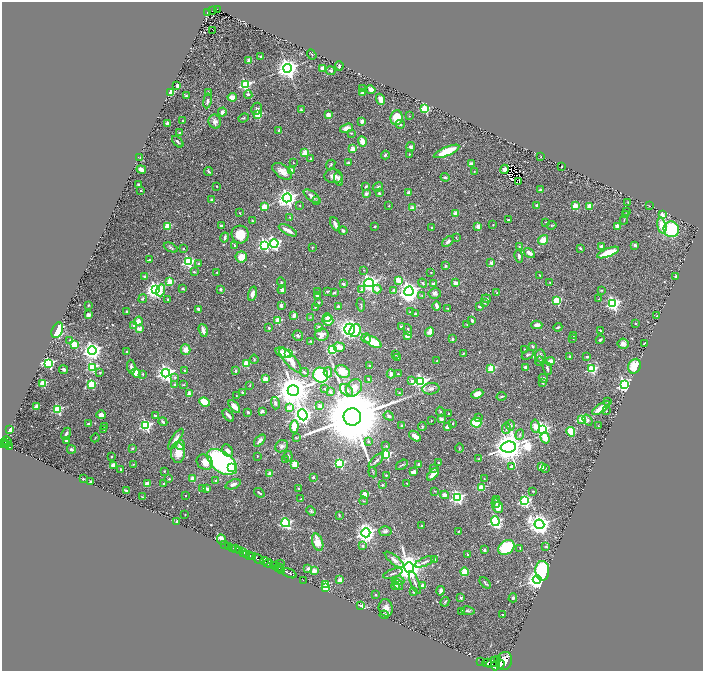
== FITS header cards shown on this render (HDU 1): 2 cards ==
NAXIS1  =                 1401
NAXIS2  =                 1338

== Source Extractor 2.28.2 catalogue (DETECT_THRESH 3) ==
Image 1401 x 1338 px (HDU 1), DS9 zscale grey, zoomed out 1/2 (1 PNG px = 2 x 2 image px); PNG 705 x 673 px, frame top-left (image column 1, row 1338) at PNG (2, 2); each listed source drawn as its Kron ellipse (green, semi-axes under 4 px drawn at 4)
Background 1.02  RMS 0.031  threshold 0.0928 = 3 sigma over >= 5 px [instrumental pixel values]
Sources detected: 619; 28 cannot appear on this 1/2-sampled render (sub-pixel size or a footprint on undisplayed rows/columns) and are neither listed nor drawn; of the other 591, the 500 brightest by FLUX_AUTO listed and drawn (91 fainter detections omitted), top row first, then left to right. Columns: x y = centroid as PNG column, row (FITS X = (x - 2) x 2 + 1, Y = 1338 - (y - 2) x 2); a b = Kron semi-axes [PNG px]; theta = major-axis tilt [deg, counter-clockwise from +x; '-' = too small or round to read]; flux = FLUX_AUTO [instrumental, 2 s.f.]
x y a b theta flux
217 9 3 2 - 85
213 11 4 2 - 100
208 13 4 3 - 160
213 30 2 1 - 22
312 54 5 2 - 5.3
261 57 3 3 - 13
249 60 4 3 - 40
339 66 4 3 - 15
288 68 4 4 - 4900
323 68 2 2 - 130
331 71 5 3 - 11
245 84 4 3 - 780
177 86 4 3 - 9.4
363 88 2 2 - 4.8
371 90 4 3 - 48
208 92 2 2 - 5.2
170 93 4 3 - 110
362 93 4 3 - 18
248 94 4 3 - 12
186 96 3 2 - 6.2
232 97 4 3 - 44
381 99 6 4 -69 34
207 101 7 3 81 20
257 109 6 5 - 16
425 109 3 3 - 460
301 110 4 3 - 7.8
222 112 4 3 - 26
258 114 3 3 - 280
328 115 3 3 - 41
409 116 2 2 - 3.3
243 118 5 4 - 8.5
397 118 7 6 - 160
183 121 2 2 - 7.6
362 121 4 3 - 29
215 122 7 6 - 26
168 123 3 3 - 28
400 124 4 3 - 10
346 128 7 4 19 27
279 130 4 2 - 6.9
179 133 2 2 - 6.8
351 133 3 2 - 4.4
178 142 7 3 -45 12
362 142 5 3 - 68
411 146 4 3 - 14
353 149 2 2 - 130
447 151 14 4 23 200
305 153 3 2 - 170
409 154 3 2 - 4.2
385 155 4 3 - 9.1
541 156 2 1 - 3.7
140 157 4 3 - 5.2
310 159 3 2 - 7.9
293 163 2 2 - 4.3
348 163 3 2 - 11
471 164 4 3 - 35
331 165 5 3 - 8.2
561 167 2 2 - 12
141 169 5 3 - 22
505 169 4 3 - 39
291 170 2 2 - 97
209 171 5 3 - 9.2
282 171 11 6 -35 55
474 171 2 2 - 4.5
333 176 9 7 -6 39
445 177 4 3 - 12
339 179 7 4 -73 24
519 182 2 1 - 5.1
138 185 3 2 - 6
217 186 2 2 - 3.8
366 186 3 2 - 5.3
378 187 5 4 - 15
540 190 4 3 - 12
141 191 2 2 - 12
408 192 3 3 - 16
379 193 4 3 - 11
366 194 2 2 - 66
312 196 9 4 -38 30
287 198 4 4 - 3100
211 200 3 3 - 7.3
316 201 4 3 - 6.3
628 202 2 2 - 4.1
300 205 2 2 - 4.3
537 205 3 3 - 11
389 206 3 2 - 3.8
575 206 3 2 - 150
589 206 2 2 - 95
649 206 4 2 - 3.7
264 207 3 3 - 200
413 208 2 2 - 88
627 211 3 2 - 3.8
240 213 3 2 - 5
455 213 3 3 - 50
625 214 4 3 - 11
662 215 3 2 - 110
290 217 3 3 - 4.6
509 220 3 2 - 9.4
624 220 5 2 - 4.5
252 221 3 3 - 5.9
546 222 2 2 - 8.4
335 224 7 3 -66 23
493 225 2 2 - 3.3
552 225 4 2 - 4
168 226 3 3 - 190
221 226 2 2 - 33
375 226 2 2 - 5.9
478 226 2 2 - 90
618 226 3 3 - 52
662 226 8 4 -77 97
431 228 2 2 - 3.6
671 229 8 7 - 320
288 230 10 3 -28 41
343 231 4 3 - 10
240 234 9 8 - 110
225 237 5 3 - 15
456 238 3 3 - 3.3
543 240 5 4 - 62
448 242 6 4 40 16
274 243 4 4 - 1100
234 245 3 2 - 6.5
265 245 4 3 - 950
635 245 4 3 - 12
519 246 4 3 - 5.1
601 246 4 3 - 19
312 247 3 2 - 3.4
171 248 7 4 -25 13
580 248 3 2 - 9.6
183 249 2 2 - 6.2
608 252 11 3 21 200
529 253 6 3 -34 32
519 256 6 3 -77 16
241 257 6 5 - 65
149 260 3 2 - 11
188 262 4 3 - 970
491 263 2 2 - 55
199 264 3 3 - 5.4
446 266 4 3 - 6.9
364 270 3 2 - 3.2
194 272 2 2 - 9.4
217 272 2 2 - 6.4
431 272 2 2 - 4.8
539 275 3 2 - 3.5
144 276 4 3 - 10
676 276 4 2 - 8.8
398 280 4 3 - 70
170 282 3 3 - 170
281 282 5 3 - 6.4
369 283 4 4 - 2800
423 283 5 4 - 12
456 283 2 2 - 110
550 283 2 2 - 3.6
343 284 3 2 - 16
433 284 2 2 - 36
182 289 3 3 - 5.6
220 289 2 2 - 26
377 289 4 3 - 40
155 290 4 4 - 2900
161 290 6 3 74 73
282 290 4 4 - 18
361 290 2 2 - 14
394 290 3 3 - 10
601 290 4 3 - 5.7
327 291 2 2 - 9.3
409 291 5 4 - 4700
317 292 2 2 - 26
334 292 3 2 - 7.2
435 293 6 5 - 17
497 293 4 3 - 4.9
252 294 7 4 74 36
317 295 4 3 - 17
422 295 3 2 - 3.9
143 299 4 3 - 8.9
486 299 5 3 - 18
599 299 3 2 - 5.9
168 300 3 2 - 8.4
557 300 3 3 - 320
319 303 3 2 - 6.9
484 303 4 3 - 6.5
613 303 4 4 - 1300
89 305 3 2 - 5.3
361 305 7 3 -83 6.6
281 306 3 3 - 19
338 306 2 2 - 31
437 306 4 2 - 35
480 306 3 3 - 15
315 307 2 2 - 6.1
448 308 2 2 - 5.2
198 309 3 2 - 28
126 312 2 2 - 5.9
410 312 3 2 - 5.3
415 314 3 3 - 8.9
89 315 2 2 - 88
294 315 4 2 - 41
657 316 2 2 - 7.4
310 317 3 3 - 4.1
327 317 4 3 - 31
328 320 5 5 - 62
472 320 4 2 - 16
138 321 5 4 - 48
278 321 3 3 - 240
635 324 2 2 - 13
134 325 4 3 - 14
467 325 3 3 - 5.3
537 325 5 3 - 35
319 327 2 2 - 68
402 327 4 2 - 15
558 327 4 2 - 10
269 328 2 2 - 20
139 329 2 2 - 99
350 329 5 5 - 1500
57 330 8 5 67 370
203 330 7 3 -73 38
355 330 7 5 66 130
408 330 6 3 -71 8.5
600 330 4 2 - 4.8
429 332 5 4 - 69
322 335 7 6 - 43
298 336 5 5 - 11
407 336 3 3 - 39
573 336 3 2 - 3.6
366 338 5 4 - 16
573 338 3 2 - 4.2
452 339 2 2 - 31
70 340 3 2 - 12
600 340 4 3 - 11
311 341 3 2 - 7.8
373 342 9 4 -30 170
644 343 3 2 - 3.3
74 344 3 3 - 270
623 344 6 5 - 21
532 346 4 2 - 7.3
339 347 6 4 -18 58
332 349 3 3 - 360
524 349 2 1 - 3.3
92 350 4 4 - 3300
186 350 5 4 - 50
127 352 2 2 - 21
283 353 8 5 -21 46
289 353 3 3 - 490
463 353 3 2 - 5.5
396 354 2 2 - 3.9
528 355 6 3 29 9.7
540 356 6 5 - 20
569 356 2 2 - 10
398 357 2 2 - 4.2
587 357 3 3 - 9.2
254 359 4 3 - 5.1
290 360 15 5 -49 110
437 361 2 2 - 3.3
539 361 4 3 - 7.4
550 361 5 4 - 28
49 363 4 3 - 800
246 363 3 3 - 270
370 366 2 2 - 22
634 366 7 6 - 120
92 367 3 3 - 520
131 367 7 3 -84 15
526 367 3 3 - 17
491 368 3 3 - 280
64 369 4 3 - 15
547 369 7 3 -73 17
591 369 3 3 - 520
185 371 2 2 - 49
236 371 2 2 - 20
343 371 7 5 -30 88
100 372 2 2 - 7.4
304 372 4 2 - 9.9
328 372 5 4 - 21
136 373 5 4 - 72
166 373 4 4 - 2600
143 374 3 3 - 5.4
391 374 4 4 - 18
398 374 2 2 - 9.1
321 375 8 7 - 450
175 377 3 2 - 14
543 378 5 3 - 12
265 379 2 2 - 130
368 379 3 2 - 10
412 381 2 2 - 27
421 381 4 4 - 1300
43 383 3 3 - 310
542 383 2 2 - 7.3
91 384 3 3 - 330
175 385 3 3 - 8.7
183 385 3 3 - 5.4
250 385 3 3 - 4.6
624 385 4 4 - 1400
325 388 2 2 - 9.3
354 388 9 7 56 65
431 389 8 5 7 22
293 390 5 5 - 18000
347 390 7 5 -43 26
330 391 2 2 - 25
242 392 2 2 - 7.8
189 393 2 2 - 89
399 393 2 2 - 9.7
477 394 6 4 23 56
236 396 2 2 - 3.4
502 396 5 3 - 12
607 401 4 3 - 5
204 402 5 4 - 130
275 403 6 4 -73 17
37 406 2 2 - 110
234 406 7 4 -50 53
320 406 2 2 - 72
289 407 4 2 - 79
601 408 10 4 34 100
58 409 3 3 - 550
262 411 3 3 - 21
606 411 2 2 - 5.1
248 412 3 2 - 9.4
440 412 5 4 - 7
448 414 2 2 - 15
101 415 5 3 - 35
228 415 7 2 -51 22
303 415 5 4 - 2800
156 416 2 2 - 58
389 416 5 4 - 16
352 417 9 8 - 90000
479 417 3 3 - 6.1
441 419 3 2 - 27
582 419 3 3 - 230
431 420 2 2 - 3.8
588 420 6 4 -53 17
163 422 4 3 - 9.4
476 422 5 5 - 160
453 423 3 2 - 5.4
88 424 2 2 - 30
146 425 4 3 - 890
401 425 3 2 - 5
510 425 5 4 - 11
105 426 3 3 - 5
535 426 7 4 -83 58
598 426 3 3 - 4.7
294 427 6 4 85 110
422 427 4 3 - 5.3
447 427 4 3 - 23
506 428 6 3 81 10
9 429 3 2 - 110
542 429 4 3 - 1500
104 430 4 2 - 5.9
571 432 5 4 - 190
66 434 6 3 63 17
520 434 5 3 - 9.4
415 436 6 3 -39 51
95 438 4 2 - 3.9
296 438 4 3 - 5
545 438 6 4 -72 95
176 439 12 3 56 36
67 440 4 4 - 19
7 441 5 2 - 400
260 441 7 3 48 23
368 441 3 3 - 12
5 442 2 1 - 140
3 443 2 2 - 570
7 445 4 2 - 230
180 445 5 4 - 28
282 446 7 5 41 19
386 446 3 3 - 5.1
9 447 2 1 - 85
508 447 8 5 4 14000
132 448 2 2 - 26
459 448 4 3 - 4.3
71 449 4 3 - 18
227 451 6 5 - 38
178 453 10 7 -89 93
386 454 3 3 - 550
257 456 3 2 - 3.2
288 456 5 3 - 10
112 457 3 2 - 5.2
479 459 2 2 - 8.4
285 460 3 2 - 3.9
376 461 10 3 44 20
205 462 8 7 - 77
222 462 17 10 -37 1300
340 463 3 3 - 490
439 463 3 2 - 8.9
133 464 4 2 - 3.7
295 464 3 2 - 190
419 464 2 2 - 58
113 465 3 3 - 57
402 465 6 2 35 7.7
511 466 3 3 - 15
542 467 2 2 - 140
231 468 3 3 - 170
545 468 2 2 - 5
433 469 2 2 - 7.1
121 470 4 2 - 6.6
164 471 2 2 - 4.1
373 472 5 1 - 5
413 472 4 3 - 31
270 473 2 2 - 69
433 474 7 3 45 43
386 475 2 2 - 6.5
313 477 2 2 - 23
83 479 3 2 - 4.6
169 479 2 2 - 8.6
193 479 2 2 - 140
484 479 2 2 - 3.5
215 480 2 2 - 11
91 481 2 2 - 43
164 483 2 2 - 5.2
407 483 2 1 - 3.9
147 484 4 3 - 44
233 484 8 4 21 22
382 485 3 3 - 7
481 488 3 3 - 210
203 489 3 2 - 16
207 489 2 2 - 88
298 489 2 2 - 4.6
126 491 4 2 - 9.1
435 491 3 2 - 3.4
533 491 3 2 - 4
259 493 6 2 -37 8.9
364 495 3 3 - 160
445 495 4 4 - 30
185 496 2 1 - 5.5
142 497 4 2 - 4.6
457 497 4 4 - 1200
301 499 4 3 - 8
496 499 3 3 - 6.1
364 501 4 2 - 4.9
525 501 4 3 - 980
496 503 4 3 - 14
498 507 6 5 - 45
311 511 5 4 - 8.5
185 514 2 1 - 3.7
339 515 4 3 - 6.2
177 521 2 2 - 27
495 521 5 4 - 1000
286 523 4 4 - 740
539 524 5 4 - 5100
422 526 3 2 - 5.9
385 531 6 5 - 17
458 531 2 2 - 6.7
366 533 4 4 - 4000
222 540 5 3 - 37
318 542 9 5 -71 94
224 544 3 1 - 20
228 546 2 1 - 15
363 546 2 2 - 19
506 547 9 6 36 440
546 547 4 3 - 6.9
233 548 2 1 - 26
520 548 3 2 - 5.6
235 549 2 1 - 48
484 550 2 2 - 32
239 551 2 2 - 270
244 553 4 3 - 700
247 554 3 2 - 1000
468 554 3 2 - 8.7
249 555 2 2 - 990
252 556 3 2 - 700
258 559 6 3 -35 3400
435 559 3 3 - 6
394 560 12 4 -39 30
264 561 4 3 - 1100
425 562 11 3 22 17
268 563 5 4 - 800
281 564 3 2 - 5.3
273 566 3 1 - 95
276 566 3 2 - 490
278 567 4 2 - 750
409 567 5 5 - 10000
308 569 2 2 - 58
282 570 3 2 - 690
314 571 2 2 - 110
542 571 10 7 -89 390
465 572 4 4 - 97
289 573 8 2 -26 1300
393 573 10 3 19 12
303 580 2 1 - 27
340 580 2 2 - 83
537 580 4 4 - 4600
398 581 6 4 -2 22
415 583 12 3 -69 17
485 583 7 2 -45 8.7
325 584 3 3 - 200
398 584 6 4 -52 25
423 585 4 3 - 38
395 586 4 3 - 11
326 588 3 3 - 130
440 591 5 3 - 20
413 592 3 2 - 8.4
375 595 2 2 - 14
461 598 2 2 - 28
513 598 4 4 - 8.5
445 602 5 3 - 6.2
361 606 3 2 - 110
386 608 8 7 - 44
461 611 4 3 - 7.6
468 611 6 4 -9 12
384 615 4 3 - 11
503 615 2 2 - 17
498 659 4 2 - 470
481 661 2 1 - 140
504 661 9 7 70 7700
493 662 7 4 30 3100
487 663 5 4 - 2200
500 664 4 3 - 2300
495 666 4 3 - 2300
At the frame edge (FLAGS 8, measured only in part): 1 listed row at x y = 3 443
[91 fainter detections neither listed nor drawn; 28 sub-pixel or undisplayed-footprint detections neither listed nor drawn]